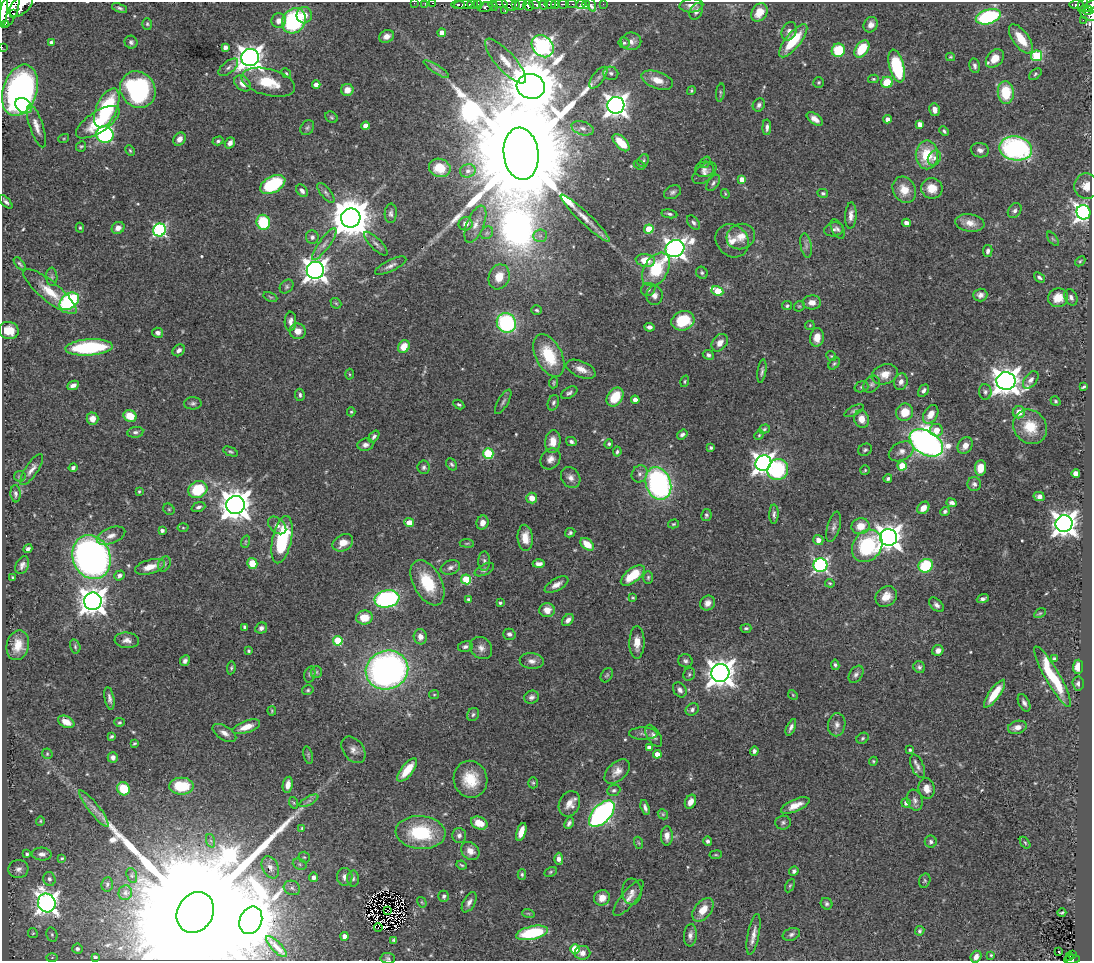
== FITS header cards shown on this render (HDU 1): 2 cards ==
NAXIS1  =                 1090
NAXIS2  =                  959

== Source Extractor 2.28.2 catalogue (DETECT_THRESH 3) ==
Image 1090 x 959 px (HDU 1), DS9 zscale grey, 1 PNG px = 1 image px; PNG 1094 x 963 px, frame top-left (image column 1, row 959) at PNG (2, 2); each listed source drawn as its Kron ellipse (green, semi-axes under 4 px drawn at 4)
Background 0.602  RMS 0.023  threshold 0.0692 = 3 sigma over >= 5 px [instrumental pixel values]
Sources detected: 548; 1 with non-positive FLUX_AUTO (blend fragments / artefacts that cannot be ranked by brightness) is neither listed nor drawn; of the other 547, the 500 brightest by FLUX_AUTO listed and drawn (47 fainter detections omitted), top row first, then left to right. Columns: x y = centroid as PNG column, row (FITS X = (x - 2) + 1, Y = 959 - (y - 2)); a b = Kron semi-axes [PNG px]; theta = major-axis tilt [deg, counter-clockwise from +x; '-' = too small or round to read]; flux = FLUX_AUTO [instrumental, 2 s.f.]
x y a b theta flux
414 3 2 2 - 11
425 3 3 2 - 10
433 3 3 2 - 15
458 4 7 3 0 240
478 4 4 4 - 96
500 4 8 3 1 220
509 4 8 5 -37 270
516 4 3 3 - 100
535 4 6 3 -16 230
550 4 5 3 - 280
555 4 4 3 - 210
563 4 5 3 - 130
572 4 5 2 - 58
581 4 5 4 - 51
586 4 4 3 - 19
591 4 8 4 -65 13
603 4 2 2 - 7.1
1076 4 7 4 3 130
21 5 14 8 43 1800
463 5 9 4 4 530
473 5 5 3 - 540
521 5 6 5 - 210
528 5 5 5 - 760
543 5 5 3 - 440
691 5 12 7 3 8.9
1083 5 7 4 64 78
493 6 5 4 - 160
1090 6 7 4 41 260
485 7 7 4 15 220
3 8 19 4 88 2300
10 8 19 8 73 3400
120 8 8 4 -20 3.4
1088 10 5 3 - 180
505 11 3 2 - 20
696 11 9 6 62 6.7
759 12 10 7 55 22
14 13 4 2 - 250
304 15 8 7 - 14
1089 15 8 5 -26 320
988 17 13 7 17 170
1083 20 2 2 - 12
279 21 7 7 - 11
294 21 13 11 55 190
5 24 2 2 - 3500
147 24 6 5 - 2.7
871 25 8 7 - 9.6
789 31 10 7 67 6.8
442 33 4 4 - 13
387 36 8 6 19 10
1021 39 17 8 -54 39
631 41 10 9 - 11
793 41 20 7 51 54
131 42 6 6 - 4.6
52 43 4 4 - 7.2
624 43 5 5 - 3.6
543 46 12 10 -47 650
2 47 3 2 - 6.6
225 47 4 4 - 7.6
862 49 9 6 55 44
838 50 7 6 - 61
1037 56 5 5 - 110
250 57 9 8 - 1600
950 57 4 4 - 1.8
995 58 10 7 47 23
505 61 29 9 -48 28
897 66 17 7 -75 110
975 66 7 5 -78 4.6
228 67 12 6 40 6.3
436 69 15 4 -32 5.9
286 73 5 4 - 2.1
611 73 7 6 - 5.3
1035 74 7 4 39 2.7
598 78 13 6 53 7.6
873 79 5 4 - 2.1
657 80 16 8 -19 21
268 82 27 13 -15 52
819 82 5 5 - 2.4
887 82 6 5 - 40
243 83 9 6 -42 14
316 85 4 4 - 12
531 86 14 12 -17 13000
20 90 26 17 72 610
138 90 19 17 -54 230
347 90 6 6 - 13
691 91 4 4 - 2.4
1006 92 11 8 -85 57
720 93 9 3 82 2.2
616 105 8 8 - 1300
759 105 7 5 56 4.5
24 106 9 7 -40 45
107 108 21 10 66 140
934 110 6 5 - 9.5
331 117 7 5 -33 2.6
815 119 9 5 -35 11
887 119 4 4 - 8.1
98 122 25 10 33 58
920 124 4 4 - 14
36 126 22 6 -71 14
365 126 4 4 - 15
767 127 8 4 90 5.4
307 128 8 6 55 3.8
583 128 11 6 -18 8
944 131 5 4 - 2.9
105 134 9 8 - 270
64 138 5 3 - 1.8
179 139 7 5 53 10
218 141 5 4 - 3.1
230 143 6 4 54 7.4
621 143 11 5 -46 37
81 146 5 4 - 2.3
1016 148 16 12 -10 340
130 150 6 4 -63 2.1
980 150 9 7 -11 7
521 154 26 17 -84 93000
927 155 14 11 -90 53
934 158 8 6 63 5.5
643 161 6 5 - 2.9
705 162 6 4 53 2.6
639 165 6 4 -26 2.1
440 168 11 9 -18 35
704 169 9 7 10 6.6
468 171 8 6 16 6.8
704 173 14 8 39 7.6
742 179 4 4 - 14
713 183 9 5 56 4.4
273 184 13 8 28 130
1086 186 13 12 - 18
932 188 11 10 - 23
904 190 13 11 -62 24
302 191 7 5 -56 5.8
673 192 9 6 27 4.7
326 193 12 5 -52 5.1
823 193 5 4 - 3
725 194 5 3 - 1.7
6 202 8 4 -47 4.4
1015 211 8 6 57 5
1083 212 7 7 - 740
391 213 10 6 87 5.3
669 214 8 4 -9 3.8
851 215 13 6 86 10
351 218 9 9 - 5500
585 218 33 5 -44 20
263 222 7 6 - 74
693 223 8 5 -52 4.7
906 223 4 4 - 11
970 223 14 8 -9 16
466 224 7 7 - 9
475 224 20 8 68 16
80 228 5 4 - 2.1
118 228 7 5 34 10
649 229 4 4 - 47
834 229 10 7 10 5.4
838 229 10 5 -61 4.7
159 230 6 6 - 270
487 233 7 5 44 3.7
540 236 7 6 - 5.3
741 236 14 12 24 19
312 237 7 6 - 5.5
1053 239 8 4 -54 2.4
732 241 18 15 -45 20
324 244 19 5 54 9.9
376 244 16 5 -45 6.1
806 245 12 5 -79 6.1
675 249 9 8 - 1100
988 251 6 4 80 5
645 260 10 6 -9 26
1080 261 6 4 43 2.2
20 264 8 3 -48 3
391 266 17 5 26 7.7
656 269 18 12 58 80
315 270 8 8 - 1400
702 273 6 5 - 3.1
52 277 9 5 -87 3.8
499 277 13 10 69 24
1039 277 6 3 -38 3.6
287 287 8 6 48 3.5
648 289 7 6 - 5.2
717 291 6 4 -28 65
50 292 33 10 -39 37
654 295 9 8 - 8.1
980 295 7 6 - 6.9
270 297 7 4 -24 2.5
1071 297 8 6 -64 5.5
1058 298 10 9 - 22
69 301 11 7 36 230
812 302 9 7 0 12
336 303 6 4 -43 2
787 306 5 4 - 2.8
799 306 6 5 - 2.1
537 310 5 4 - 2.5
290 321 9 5 88 7.2
683 321 12 9 18 59
506 323 10 9 - 210
810 325 5 4 - 1.8
649 327 5 4 - 6.2
9 331 10 8 -17 26
298 331 8 8 - 14
158 333 5 5 - 5.9
817 337 9 7 83 16
720 343 10 7 52 13
89 347 24 8 4 160
404 347 7 5 62 25
179 350 7 5 39 5.8
549 355 23 13 -63 70
708 355 6 5 - 4.4
831 356 5 4 - 1.8
834 363 7 5 48 2.8
581 369 16 8 -22 15
762 371 12 4 81 4.3
349 374 5 3 - 1.9
885 374 13 10 20 19
1031 380 10 6 52 7
685 381 6 3 73 2.1
1006 381 9 9 - 2100
901 382 8 7 - 7.6
554 383 5 3 - 2
872 384 9 7 48 4.9
73 385 6 4 25 6.5
861 387 7 5 17 2.9
1083 387 4 3 - 2.2
923 391 7 5 56 5.6
985 392 8 6 -86 4.6
569 393 9 5 30 4.1
300 395 6 4 -84 3.9
615 397 10 7 54 43
635 400 4 4 - 10
1055 401 5 4 - 2.5
503 402 14 5 60 4.6
193 403 9 6 2 4.3
553 403 8 5 71 4.1
459 405 6 4 -30 3.4
854 411 10 4 28 3.8
351 412 4 4 - 2.3
905 412 9 8 - 29
1019 412 6 6 - 17
931 414 10 6 60 16
130 416 7 5 -26 34
92 419 6 6 - 13
862 419 9 7 -72 17
1030 427 18 16 -50 41
764 429 6 4 18 2.6
936 430 6 6 - 19
135 432 8 5 9 4.5
682 435 6 4 37 5.1
759 435 5 4 - 2.1
374 436 7 4 52 4.2
553 442 11 7 86 18
571 442 5 4 - 4
926 443 18 11 -31 890
609 444 4 4 - 3
365 445 8 6 7 6.7
965 445 9 6 57 12
711 448 4 3 - 2.9
865 450 7 5 27 3.2
901 451 13 9 27 10
230 452 8 4 -22 2.6
617 452 5 4 - 3
488 454 5 5 - 110
550 459 11 9 51 10
763 463 8 7 - 1100
451 464 7 5 -54 3.1
902 466 4 4 - 48
424 467 6 6 - 3.9
73 468 4 3 - 4.4
980 468 8 5 83 22
32 469 18 6 56 9.5
778 470 11 10 - 130
865 470 5 5 - 2.1
640 474 9 7 60 6.6
1076 474 4 4 - 22
20 476 6 5 - 2.4
571 478 11 9 -55 9.5
888 479 4 4 - 3.2
658 483 17 12 -69 350
974 484 7 7 - 5.2
198 490 10 8 27 68
139 491 4 3 - 1.8
16 494 8 5 -86 4.1
1039 496 5 4 - 7
532 498 5 5 - 18
952 503 5 4 - 5.5
235 505 9 9 - 2800
198 507 7 4 21 4.2
923 508 7 5 44 16
169 509 6 5 - 2.2
945 512 5 4 - 3.5
774 514 10 4 89 4.5
706 515 6 5 - 3.4
409 523 5 4 - 23
482 523 7 6 - 11
673 524 5 4 - 2.1
1064 524 8 8 - 1600
277 525 10 7 -43 8
860 526 9 8 - 23
834 527 16 6 75 7.1
183 528 5 3 - 1.9
162 530 4 3 - 5.4
570 533 5 4 - 3.3
111 536 15 7 21 11
889 537 8 8 - 1600
525 538 13 7 -85 19
282 540 24 9 78 130
818 540 5 5 - 11
245 542 6 4 71 2.1
343 543 11 8 30 17
467 543 7 3 -7 1.9
587 544 8 5 -39 25
867 546 17 14 53 140
28 549 4 4 - 4.8
91 557 22 18 -67 750
484 561 10 6 -90 4.7
252 563 5 5 - 32
164 564 8 6 61 4.1
539 564 6 4 1 7.3
22 565 9 6 64 7.4
820 565 7 7 - 380
926 566 7 6 - 90
150 567 15 7 15 20
450 567 10 7 20 7
484 570 10 5 27 4.6
120 575 5 4 - 5.8
633 575 14 7 38 47
13 577 3 3 - 2.2
648 577 6 5 - 2.7
466 579 5 5 - 76
427 583 24 14 -62 68
830 583 5 4 - 2.1
556 585 13 6 29 9.8
886 596 11 9 40 18
633 598 4 3 - 1.9
387 599 12 8 10 270
468 599 4 3 - 2.5
983 599 6 4 21 4.8
93 601 9 8 - 1900
500 603 3 3 - 3.3
708 603 8 7 - 8.8
936 605 9 5 -44 5.9
547 610 8 7 - 14
1040 613 6 4 29 2.1
364 617 8 7 - 27
568 620 7 4 47 6.8
245 627 4 3 - 3.8
261 628 6 5 - 5.8
746 628 5 4 - 2.7
509 634 6 5 - 4.9
420 637 7 6 - 11
127 640 12 8 -5 8.9
338 641 5 5 - 70
637 642 16 7 89 17
18 645 15 11 77 24
75 646 7 5 -75 2.9
465 647 7 5 13 4.5
481 648 12 10 -46 9.9
249 651 4 3 - 2.6
938 651 6 5 - 8.9
1054 659 4 4 - 4.9
185 661 5 4 - 5
532 661 12 8 -6 8.6
685 661 7 6 - 4.5
835 665 5 3 - 3
919 667 6 5 - 3.8
1078 667 7 5 85 19
231 668 6 4 81 2.7
387 670 21 19 22 710
316 672 6 5 - 3.1
720 673 9 9 - 2100
310 674 8 5 74 3.2
689 674 7 5 58 3.1
856 674 9 6 57 5.4
607 675 8 5 58 2.9
1053 677 35 7 -60 89
1078 684 7 5 -86 5.5
308 690 6 4 15 2.6
680 690 8 6 -56 6
994 694 16 5 54 37
434 695 5 4 - 1.8
793 695 5 4 - 1.7
531 697 7 6 - 5
109 698 11 4 -80 6
1024 703 9 5 -62 5.6
692 709 7 5 40 4.2
272 711 5 4 - 1.8
473 714 7 5 57 3.5
66 722 8 5 -26 15
119 722 5 4 - 2.3
837 725 11 8 81 8.5
246 727 14 6 19 21
791 727 9 4 65 5.3
1017 727 9 6 16 13
224 733 13 7 -31 9.8
643 734 14 6 -1 6.7
111 736 4 3 - 3
654 736 12 6 -59 7.7
863 738 6 5 - 2.8
134 743 4 3 - 1.9
649 747 4 4 - 8.4
353 750 15 10 -52 11
910 750 4 3 - 2.8
754 751 5 4 - 4.3
47 754 5 5 - 2
657 754 4 4 - 15
308 755 9 4 -77 2.7
113 757 5 5 - 6.1
873 761 4 4 - 1.7
918 766 12 6 -67 6.8
407 770 14 6 51 40
617 772 15 9 43 14
470 779 18 16 -75 46
533 783 6 5 - 2.3
288 785 8 5 80 11
181 786 12 8 -1 48
927 788 10 8 -80 13
123 789 7 6 - 47
614 790 6 5 - 3.7
915 800 11 7 -73 6.4
309 801 10 4 29 4.8
690 802 7 5 64 13
294 803 6 4 -71 1.7
906 803 4 4 - 7
569 804 13 10 66 15
795 805 15 6 23 15
94 808 23 5 -52 13
645 808 8 4 -74 5.1
602 814 16 9 46 450
663 814 5 4 - 2.3
40 821 5 4 - 1.7
783 822 8 7 - 4.1
479 823 8 6 -23 25
569 823 6 4 63 4.6
302 828 4 4 - 1.9
421 832 25 16 -5 110
521 832 9 4 72 19
459 835 7 7 - 5.8
667 836 9 6 89 10
211 841 7 4 -71 3.5
708 841 5 4 - 4
931 842 6 6 - 4.7
639 843 6 4 -70 2
1025 843 6 4 -53 2.3
470 851 10 8 -42 13
27 854 4 3 - 3.2
42 854 10 6 -4 7.1
716 855 6 3 7 1.8
304 857 5 5 - 2.4
62 858 4 3 - 2
559 859 6 4 -87 11
300 864 7 5 -22 3.3
462 865 5 3 - 2
270 867 11 8 -65 10
18 869 10 9 - 8.4
794 871 5 4 - 4.4
551 872 6 4 28 2.3
522 874 5 4 - 2.6
132 875 8 5 -71 3.4
313 877 5 4 - 7.8
345 877 9 7 -85 8
49 879 7 6 - 5
353 879 8 6 88 3.9
925 881 7 5 67 2.7
107 884 7 5 84 3.7
790 885 7 4 63 2.4
292 888 8 7 - 5.2
632 892 13 9 -86 8.7
125 893 7 6 - 4.1
444 896 5 5 - 4.5
602 898 8 7 - 15
629 898 22 7 51 13
422 902 6 4 -59 1.8
469 902 11 6 61 7.5
47 903 9 8 - 1100
826 904 6 5 - 3.3
388 910 2 2 - 2.9
703 910 13 8 51 21
195 912 21 17 59 170000
528 913 6 4 -19 2.1
1062 913 4 3 - 2.1
251 920 14 11 66 9800
378 928 4 2 - 2
920 931 5 4 - 2.8
33 933 5 4 - 2.2
532 933 16 6 12 100
754 934 20 6 79 12
791 934 9 6 20 4.7
52 935 7 5 -75 3.6
690 935 11 6 85 7
345 936 4 4 - 12
393 940 4 3 - 2.3
277 947 14 5 -45 6.1
77 949 5 5 - 5.6
575 949 5 5 - 70
1058 951 3 3 - 2.6
582 953 8 7 - 8.2
1072 954 3 3 - 18
991 955 3 3 - 1.8
95 957 4 3 - 1.9
976 957 6 5 - 8.6
1070 957 3 3 - 28
52 958 6 4 2 2.4
388 958 7 5 -4 2.9
1072 959 8 3 5 100
At the frame edge (FLAGS 8, measured only in part): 9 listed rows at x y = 414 3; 425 3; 433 3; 21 5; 1090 6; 3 8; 10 8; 2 47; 1072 959
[47 fainter detections neither listed nor drawn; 1 non-positive-flux detection neither listed nor drawn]